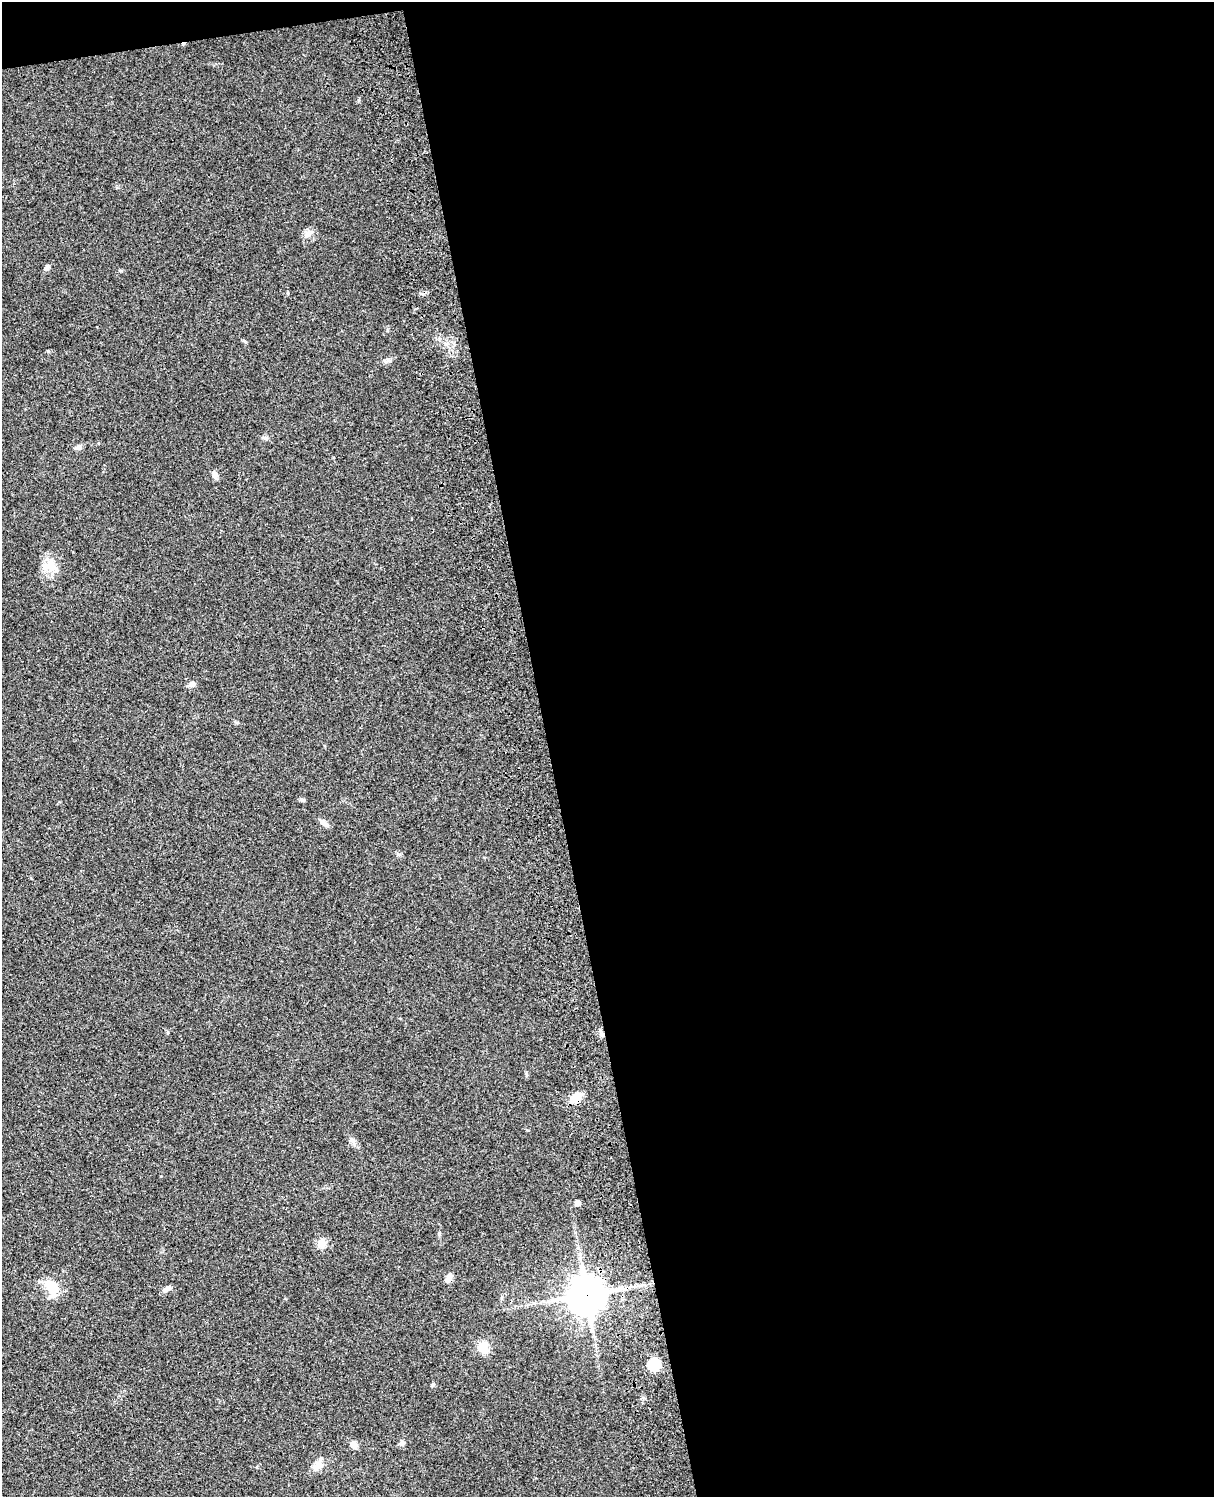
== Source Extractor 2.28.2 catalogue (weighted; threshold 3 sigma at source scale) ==
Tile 4 of 4 x 3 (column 4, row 1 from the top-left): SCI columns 3758-4969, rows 3269-4763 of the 5088 x 4927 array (HDU 1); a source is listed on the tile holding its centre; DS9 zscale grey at full resolution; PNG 1216 x 1499 px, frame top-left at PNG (2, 2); no overlay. Shown black and unused: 56% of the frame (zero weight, under 3 of 4 exposures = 6% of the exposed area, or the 3 px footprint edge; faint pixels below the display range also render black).
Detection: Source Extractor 2.28.2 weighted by HDU 2 'WHT'; one run over the whole footprint, this tile lists its part. Background 0.0763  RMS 0.0058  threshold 0.0261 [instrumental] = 3 sigma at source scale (4.5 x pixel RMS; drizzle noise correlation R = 1.50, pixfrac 1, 0.05/0.05 arcsec/px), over >= 5 px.
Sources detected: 21; all 21 listed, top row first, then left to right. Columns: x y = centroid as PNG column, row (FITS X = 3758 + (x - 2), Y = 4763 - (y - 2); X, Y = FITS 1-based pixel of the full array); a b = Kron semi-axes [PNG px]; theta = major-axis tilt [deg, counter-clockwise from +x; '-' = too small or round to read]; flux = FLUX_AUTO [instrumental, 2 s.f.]
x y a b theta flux
308 234 8 5 -1 1.9
47 268 8 6 49 1.6
78 447 8 6 21 2
215 475 9 6 -79 2.3
50 566 16 11 -26 9.5
192 684 9 6 29 2.2
303 800 6 4 -17 0.86
324 823 13 6 -42 2.8
576 1098 15 11 39 7.2
578 1203 6 5 - 2.2
322 1243 5 5 - 19
448 1280 11 7 75 2.4
51 1287 22 12 -58 12
166 1289 11 6 32 2.5
587 1295 12 11 - 1200
483 1347 11 11 - 8.7
654 1365 6 5 - 48
433 1385 6 4 68 0.86
402 1443 7 6 - 1.4
354 1445 9 7 -53 3.1
317 1466 15 10 22 4.4
Overlapping masked pixels (flux is a lower limit): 2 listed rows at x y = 576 1098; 587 1295
Unlisted compact peaks at least as high as the median listed source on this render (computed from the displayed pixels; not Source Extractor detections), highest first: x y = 390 361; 354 1144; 121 271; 439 1233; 399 854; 387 330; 265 438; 359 100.